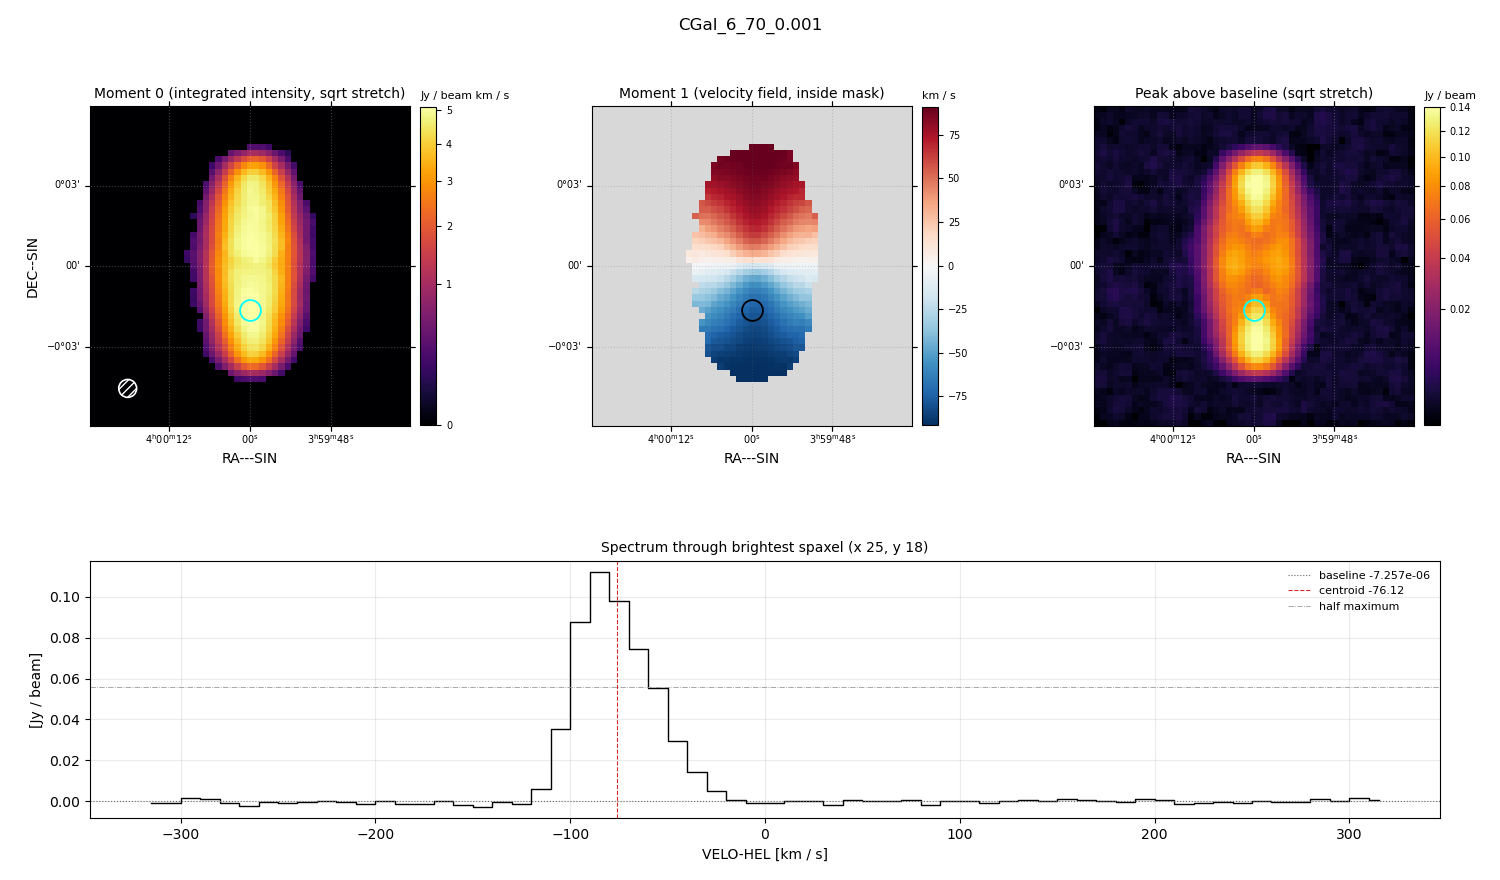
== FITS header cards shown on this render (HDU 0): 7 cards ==
OBJECT  = 'CGal_6_70_0.001'
BUNIT   = 'JY/BEAM '           /
CTYPE1  = 'RA---SIN'           /
CTYPE2  = 'DEC--SIN'           /
CTYPE3  = 'VELO-HEL'           /
NAXIS3  =                   64 / length of data axis 3
CUNIT3  = 'km/s    '           /

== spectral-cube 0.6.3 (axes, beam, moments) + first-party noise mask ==
SpectralCube HDU 0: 64 channels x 51 x 51 spaxels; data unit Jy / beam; figure title: CGal_6_70_0.001
Units: BUNIT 'JY/BEAM' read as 'Jy/beam' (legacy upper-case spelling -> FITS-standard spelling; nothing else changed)
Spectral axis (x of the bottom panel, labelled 'VELO-HEL [km / s]'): -315 .. 315 km / s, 64 channels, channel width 10 km / s
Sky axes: RA---SIN/DEC--SIN; field 11.9' x 11.9' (14 arcsec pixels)
Beam (drawn as the hatched ellipse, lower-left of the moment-0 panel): BMAJ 40 arcsec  BMIN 40 arcsec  BPA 0 deg
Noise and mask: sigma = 1.0e-03 Jy / beam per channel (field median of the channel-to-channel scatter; agrees with the line-free scatter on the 1980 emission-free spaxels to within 2%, no correlation factor applied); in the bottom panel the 54 channels outside the line scatter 9.0e-04 Jy / beam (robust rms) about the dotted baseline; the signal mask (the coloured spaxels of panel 2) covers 24% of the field
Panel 1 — Moment 0 (line voxels x channel width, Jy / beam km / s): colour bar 0 .. 5.11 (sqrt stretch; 0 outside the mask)
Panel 2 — Moment 1 (intensity-weighted velocity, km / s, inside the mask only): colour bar -92 .. 91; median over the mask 4
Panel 3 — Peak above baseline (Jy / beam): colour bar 0.00148 .. 0.14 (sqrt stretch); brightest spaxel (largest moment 0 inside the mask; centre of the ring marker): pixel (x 25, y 18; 0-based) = FK5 04h00m00s -00d01m45s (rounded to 1 s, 15 arcsec steps: no finer than the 14 arcsec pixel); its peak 0.112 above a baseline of -7.257e-06
Panel 4 — spectrum at that spaxel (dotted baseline -7.257e-06 Jy / beam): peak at -85 km / s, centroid -76.12 km / s (red dashed line; intensity-weighted over the run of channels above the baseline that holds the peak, -120 .. -10 km / s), W50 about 40 km / s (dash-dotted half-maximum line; edge to edge of the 4 channels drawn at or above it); detected line -120 .. -20 km / s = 10 of 64 channels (16%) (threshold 4 sigma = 0.0042 Jy / beam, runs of >= 3 channels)